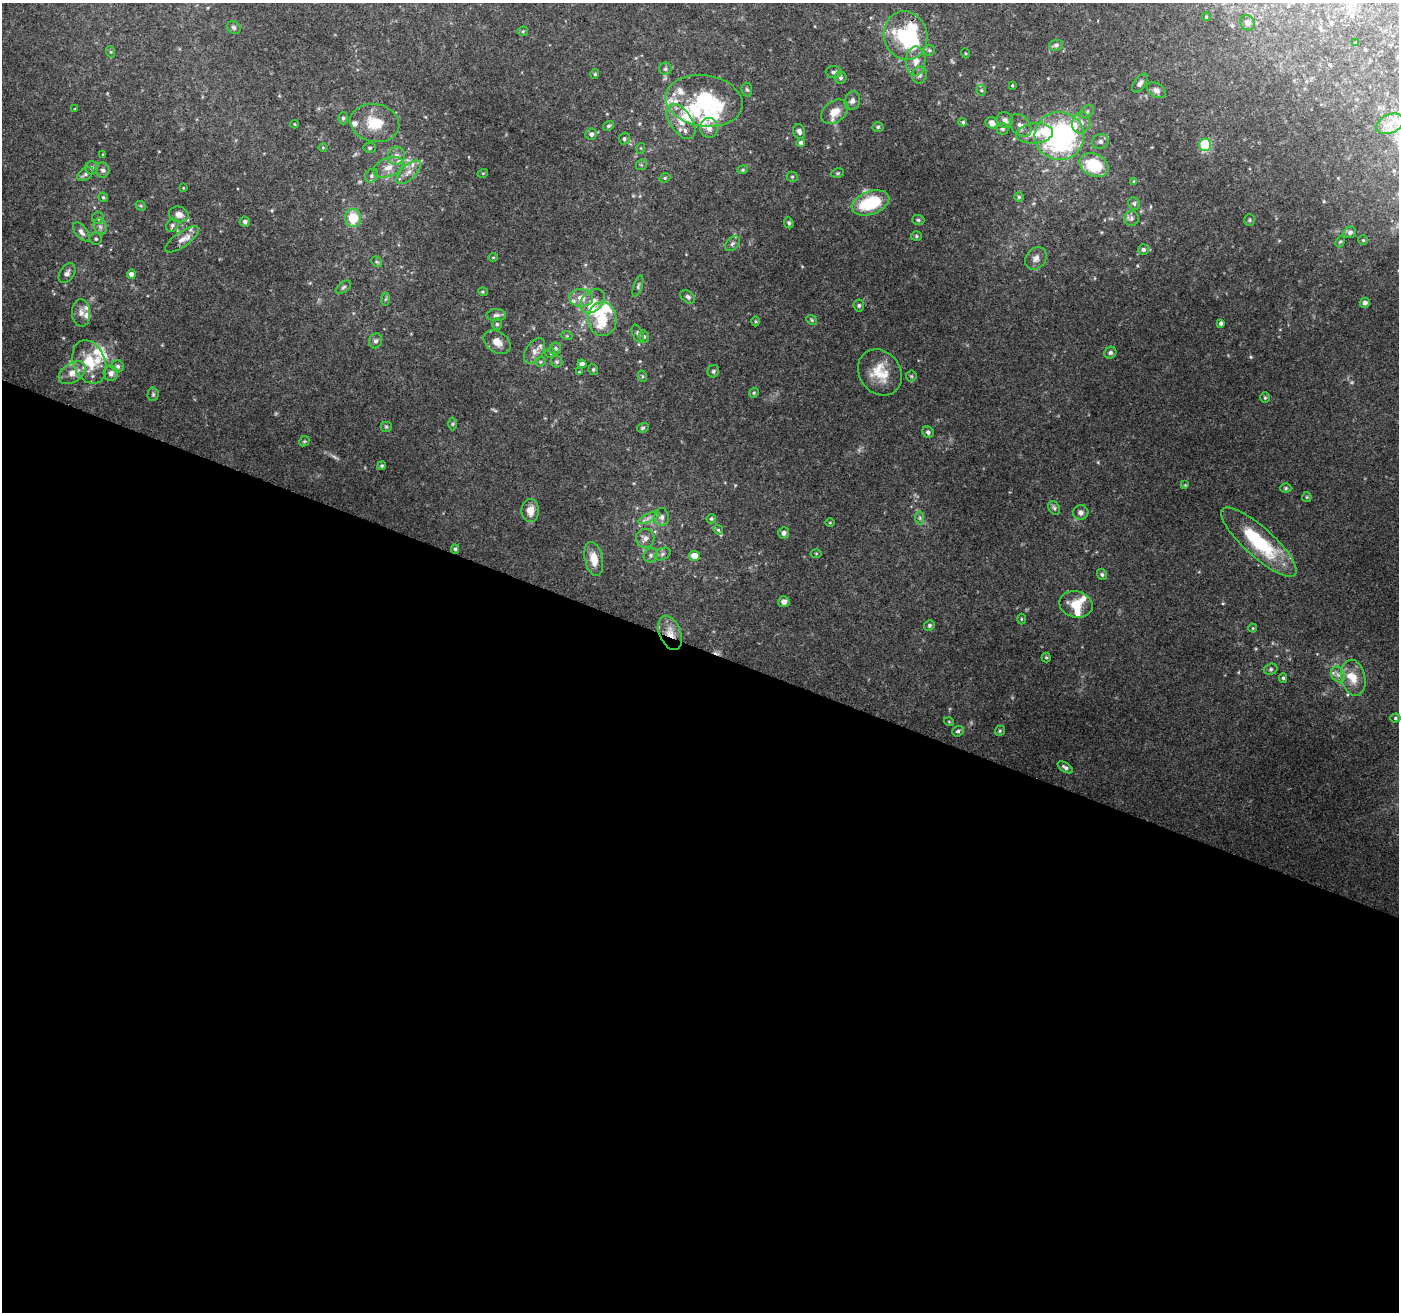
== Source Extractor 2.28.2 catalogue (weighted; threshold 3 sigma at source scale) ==
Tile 14 of 4 x 4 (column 2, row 4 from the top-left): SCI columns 1408-2804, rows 275-1584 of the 5599 x 5725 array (HDU 1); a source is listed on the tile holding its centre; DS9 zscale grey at full resolution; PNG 1401 x 1314 px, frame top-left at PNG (2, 3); each listed source drawn as its Kron ellipse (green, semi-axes under 4 px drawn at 4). Shown black and unused: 51% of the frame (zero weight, under 3 of 4 exposures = <1% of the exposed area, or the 3 px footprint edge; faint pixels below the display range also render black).
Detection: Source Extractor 2.28.2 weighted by HDU 2 'WHT'; one run over the whole footprint, this tile lists its part. Background 0.28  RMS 0.0087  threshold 0.0391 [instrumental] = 3 sigma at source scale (4.5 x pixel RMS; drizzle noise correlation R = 1.50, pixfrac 1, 0.0396/0.0396 arcsec/px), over >= 5 px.
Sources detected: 219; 3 too faint to see at this stretch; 2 inside a brighter object's white glare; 1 cosmic-ray / hot-pixel residue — neither listed nor drawn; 31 inside a brighter listed object's ellipse — not listed separately; the other 182 listed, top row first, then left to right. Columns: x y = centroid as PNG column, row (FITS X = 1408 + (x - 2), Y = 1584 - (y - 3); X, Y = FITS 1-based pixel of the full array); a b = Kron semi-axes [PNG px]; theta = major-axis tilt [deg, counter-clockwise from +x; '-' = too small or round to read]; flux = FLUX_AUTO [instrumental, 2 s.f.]
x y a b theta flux
1206 17 4 3 - 0.88
1247 23 8 7 - 3.1
234 27 7 6 - 2
523 31 5 5 - 1.2
906 36 25 21 -76 61
1356 43 3 2 - 0.88
1056 45 7 5 8 2.5
929 50 5 5 - 1.3
111 52 6 4 -71 0.95
965 53 5 3 - 0.76
916 61 14 10 89 8.5
665 69 6 6 - 1.8
834 72 8 6 -5 2.2
595 74 5 4 - 0.96
919 75 8 7 - 3.2
840 78 6 6 - 2.4
1140 83 11 6 55 3.2
1012 85 4 3 - 0.79
747 90 7 5 -85 1.6
981 90 5 5 - 1.1
1156 90 10 7 -32 4.2
704 101 39 25 -8 60
852 101 9 7 68 3.3
75 109 3 3 - 0.64
835 112 15 10 36 11
1087 112 8 5 39 2
343 118 6 4 -90 1.6
1005 120 8 7 - 3.5
681 121 20 11 -55 12
963 122 4 4 - 1.2
375 123 25 19 -10 24
992 123 6 5 - 5.5
1081 123 11 9 71 6.2
295 124 4 3 - 0.73
1390 124 14 9 24 9.2
1021 125 13 9 -49 4.9
608 126 5 4 - 1.4
878 127 5 4 - 1.3
709 128 10 8 -86 5.4
1002 129 6 6 - 2
799 131 7 6 - 2.5
1035 133 18 10 5 14
591 134 6 5 - 2.5
1059 136 25 24 - 190
624 139 6 5 - 1.6
1100 141 8 7 - 3.1
801 143 4 4 - 2.9
1205 145 6 6 - 68
323 147 5 3 - 0.81
370 148 6 5 - 1.6
641 148 5 3 - 0.84
103 155 3 3 - 0.84
396 156 9 8 - 4.5
641 165 6 4 43 1.3
1094 165 15 11 -25 35
388 167 16 9 22 8.9
91 168 6 6 - 2.4
103 170 7 7 - 2.6
743 170 5 4 - 1.1
408 172 15 7 43 6.7
483 173 5 3 - 0.76
838 173 6 4 11 1.3
85 174 9 5 33 2.3
372 176 7 6 - 2.1
792 177 5 5 - 1.3
665 178 6 4 23 1.2
1134 181 4 3 - 0.93
183 188 3 2 - 0.61
103 197 5 4 - 1.2
1019 197 5 5 - 1.3
870 203 19 11 20 49
1134 203 6 5 - 1.8
141 206 5 4 - 1.1
179 214 10 7 -14 5.6
98 218 6 6 - 2
353 218 9 8 - 25
1131 218 7 7 - 2.5
918 220 6 5 - 1.4
1249 220 5 5 - 1.4
245 222 5 5 - 2.3
789 223 5 4 - 1.5
172 225 7 5 56 2.3
100 227 8 6 -69 3.2
81 232 11 6 -51 3.3
1350 232 6 5 - 3.1
916 236 5 4 - 1.2
96 239 6 6 - 1.6
182 239 20 7 35 6.8
1363 240 4 4 - 1.1
1340 242 6 4 63 1.3
732 243 9 6 50 2.5
1144 249 5 5 - 2.1
493 257 5 3 - 0.83
1036 258 12 9 52 5.7
377 262 6 4 -42 1.4
67 273 11 7 56 3.8
131 274 4 4 - 4.2
638 286 11 4 71 2.2
343 287 9 5 37 1.9
483 292 5 3 - 0.81
688 297 8 5 -38 2.4
581 298 12 8 -5 8.8
385 299 6 4 86 1.5
593 301 14 10 45 8.8
1365 303 5 5 - 2.9
859 305 6 5 - 1.6
81 313 14 9 -86 5.5
496 315 10 6 2 2.8
602 319 17 14 -87 20
812 320 6 4 -37 1.1
755 321 5 3 - 0.84
1221 323 4 4 - 2.7
497 324 6 5 - 1.4
638 334 9 5 -65 2.4
567 336 5 3 - 0.89
644 336 6 5 - 1.5
376 341 7 6 - 2.6
497 342 15 10 -35 8.6
555 349 6 5 - 2.1
535 351 14 8 55 5.5
551 353 5 5 - 1.5
1110 353 6 5 - 1.8
89 362 22 16 -69 26
540 362 5 4 - 1.2
557 362 6 6 - 1.6
582 364 4 4 - 3.8
118 366 6 6 - 2.4
593 369 6 4 -78 1.5
713 371 6 6 - 1.7
579 372 4 3 - 0.76
880 372 24 20 -54 22
72 373 15 9 33 9.8
111 373 7 7 - 4.5
642 376 6 3 -72 1
911 376 5 5 - 1.3
754 393 5 4 - 1.1
153 394 7 5 88 1.5
1265 398 5 4 - 1.3
452 424 6 4 89 1.3
386 427 5 5 - 1.3
643 428 6 5 - 1.7
928 432 6 5 - 2.5
304 441 5 4 - 1.2
382 466 4 4 - 1.1
1185 485 4 4 - 0.98
1286 488 5 5 - 1.3
1307 497 5 4 - 1
1054 508 7 5 -62 1.8
530 510 11 9 -89 9.3
1081 512 8 7 - 3
662 517 9 7 89 3.8
649 518 11 4 23 3.4
920 518 7 4 -90 1.8
711 519 5 4 - 1.5
830 523 5 3 - 0.78
718 530 5 4 - 1.5
784 533 6 5 - 2.7
645 538 9 9 - 4.5
1259 542 49 14 -42 62
455 549 5 4 - 1.4
816 553 5 3 - 0.81
662 554 8 5 28 2.3
651 555 7 6 - 2.5
694 556 5 5 - 9.3
594 559 17 9 -78 12
1102 574 6 5 - 1.7
784 602 6 5 - 3.4
1076 604 17 13 -13 15
1021 619 5 3 - 0.88
929 625 5 5 - 1.6
1253 628 4 4 - 0.86
670 633 18 10 -69 11
1046 657 5 4 - 1.1
1271 669 7 5 16 1.6
1338 675 8 6 -55 3.7
1283 678 5 4 - 1.5
1353 678 18 12 -78 14
1395 718 5 4 - 1.4
949 722 5 3 - 0.75
958 731 6 5 - 1.9
1000 731 5 4 - 1.2
1065 767 8 4 -33 2.4
Overlapping masked pixels (flux is a lower limit): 1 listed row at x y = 670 633
Isophote crosses this tile's border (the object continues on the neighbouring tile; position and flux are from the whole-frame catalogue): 1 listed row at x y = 1390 124